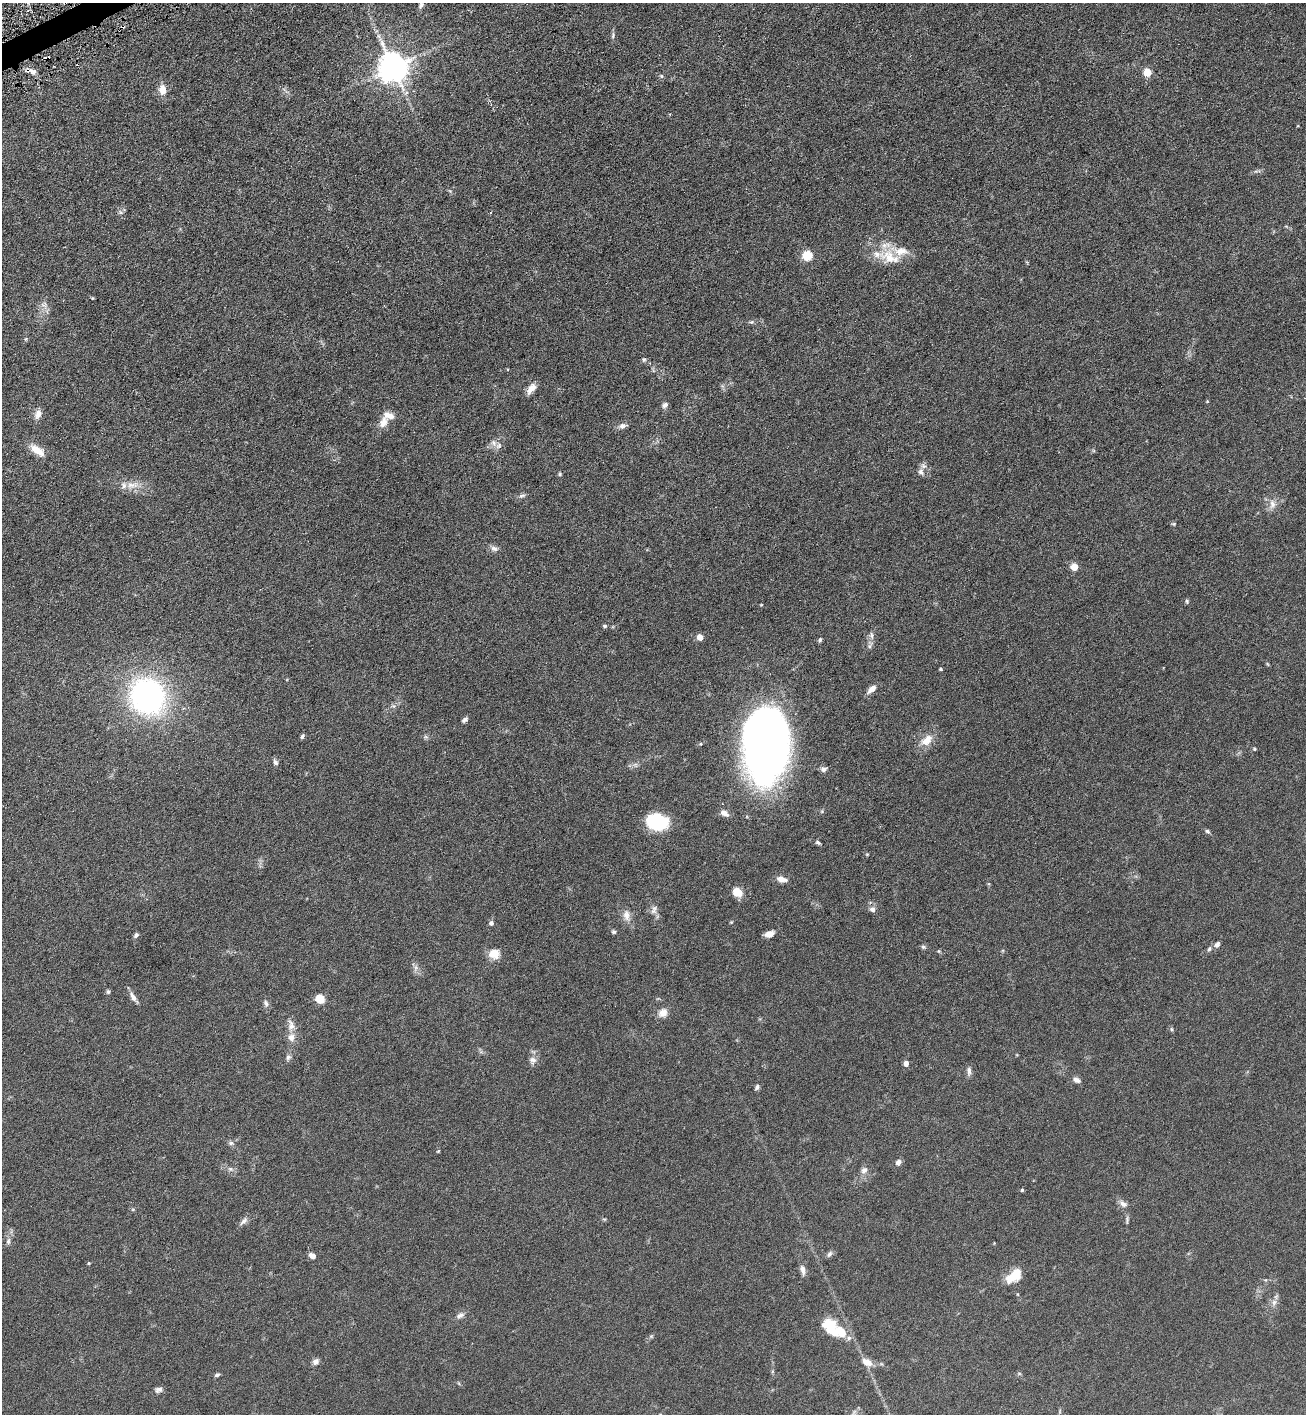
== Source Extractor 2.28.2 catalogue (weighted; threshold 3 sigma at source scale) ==
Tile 11 of 4 x 4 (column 3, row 3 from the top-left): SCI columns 2759-4062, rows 1425-2836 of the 5654 x 5672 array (HDU 1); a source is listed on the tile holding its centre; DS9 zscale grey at full resolution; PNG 1308 x 1416 px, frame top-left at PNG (2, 3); no overlay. Shown black and unused: <1% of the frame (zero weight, under 3 of 6 exposures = <1% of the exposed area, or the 3 px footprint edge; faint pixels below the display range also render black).
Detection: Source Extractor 2.28.2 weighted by HDU 2 'WHT'; one run over the whole footprint, this tile lists its part. Background 0.0619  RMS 0.0058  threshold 0.0239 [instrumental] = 3 sigma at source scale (4.09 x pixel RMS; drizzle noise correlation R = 1.36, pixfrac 0.8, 0.05/0.05 arcsec/px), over >= 5 px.
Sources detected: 121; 1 inside a brighter object's white glare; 3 cosmic-ray / hot-pixel residue — not listed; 6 inside a brighter listed object's ellipse — not listed separately; the other 111 listed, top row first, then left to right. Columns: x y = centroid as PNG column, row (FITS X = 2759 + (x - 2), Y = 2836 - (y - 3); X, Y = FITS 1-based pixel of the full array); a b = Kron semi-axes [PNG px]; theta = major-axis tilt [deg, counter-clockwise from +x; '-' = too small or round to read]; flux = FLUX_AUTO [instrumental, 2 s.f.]
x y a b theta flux
421 5 10 6 65 1.6
613 35 9 4 79 1.1
393 67 9 8 - 830
32 72 11 7 -39 2.6
1147 72 5 5 - 17
661 76 6 5 - 0.79
162 90 13 9 -82 4.9
121 212 7 4 -45 1.1
807 256 5 5 - 33
890 257 35 19 -20 15
92 298 4 4 - 0.45
44 305 10 9 - 2.8
751 322 6 5 - 0.88
644 360 6 5 - 0.84
531 389 15 7 52 3.9
665 405 8 6 32 1.8
38 414 13 8 70 3.2
383 422 18 11 66 4.9
622 426 9 7 17 2.2
494 443 9 7 -65 2.3
37 450 17 8 -37 7.8
921 472 9 7 -77 2.3
560 474 5 4 - 0.65
132 485 20 10 6 6.2
522 496 10 5 6 1.3
1272 504 14 8 -89 3.7
1174 524 6 4 1 0.68
494 548 10 7 -22 2
1074 567 5 5 - 13
1187 601 6 5 - 0.75
761 605 3 3 - 0.42
605 626 6 4 -14 0.82
871 635 11 6 -82 1.9
700 637 5 4 - 6.5
820 640 7 4 74 0.89
869 646 6 6 - 1.2
1267 664 6 3 -70 0.55
940 669 4 3 - 0.61
872 689 11 6 42 3.6
147 697 32 29 -64 130
393 706 6 4 -42 0.92
465 720 7 5 38 1.4
302 736 6 4 62 1.1
426 737 7 4 -18 0.87
927 740 19 11 41 6.5
765 745 60 34 -90 470
1254 749 5 4 - 0.56
275 762 8 6 -71 1.6
823 769 8 6 -3 1.7
724 813 10 6 -34 3.1
658 822 20 14 -8 31
1207 831 7 5 -40 1
818 843 7 4 -31 0.95
867 854 5 4 - 0.49
781 879 11 6 -14 3.7
737 892 13 9 -34 5.9
872 909 8 7 - 1.9
654 910 13 8 73 2.6
626 915 17 9 -78 4
731 922 5 4 - 0.47
491 923 5 5 - 1.5
614 932 5 5 - 0.95
769 934 10 6 21 3.6
136 935 7 5 55 1.1
1217 944 9 6 48 1.6
923 947 6 6 - 0.93
1209 949 7 6 - 1.2
938 951 6 4 -89 0.54
494 954 11 10 - 6.6
416 967 10 5 90 1.6
108 992 6 4 -74 0.82
133 997 16 6 -58 2.6
320 999 9 8 - 7.3
266 1003 10 6 -74 1.6
663 1013 13 11 45 3.8
291 1026 16 9 89 3.7
1172 1029 6 4 -89 0.66
288 1057 8 6 41 1.3
533 1060 10 10 - 2.6
906 1063 4 4 - 4
969 1071 12 6 -89 1.9
1076 1080 9 6 -25 2.3
757 1087 7 5 55 1.2
231 1143 8 6 1 1.3
438 1151 5 3 - 0.46
898 1162 7 5 45 2.1
231 1169 7 5 -11 1.3
864 1170 10 8 44 2.3
1022 1190 4 4 - 0.67
1123 1204 12 7 -37 2.4
133 1209 6 3 19 0.57
604 1219 6 4 -17 0.58
1127 1219 12 3 -89 1.1
244 1221 14 6 43 2.1
8 1241 9 6 89 1.6
829 1254 9 6 50 1.4
312 1256 7 5 -29 2.9
89 1263 4 4 - 0.54
803 1270 14 6 -81 2.7
1014 1276 18 10 40 11
1017 1294 5 3 - 0.42
1274 1302 9 7 74 2.1
460 1315 11 7 25 2.1
831 1328 21 12 -64 14
651 1336 6 4 -18 0.62
849 1338 7 6 - 1.5
316 1362 8 7 - 2.1
867 1362 15 9 -28 4.3
217 1375 7 5 19 0.99
159 1390 10 7 12 1.7
660 1414 5 3 - 0.55
Overlapping masked pixels (flux is a lower limit): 1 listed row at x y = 32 72
Isophote crosses this tile's border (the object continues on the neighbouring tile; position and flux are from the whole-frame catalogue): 2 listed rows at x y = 421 5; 660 1414